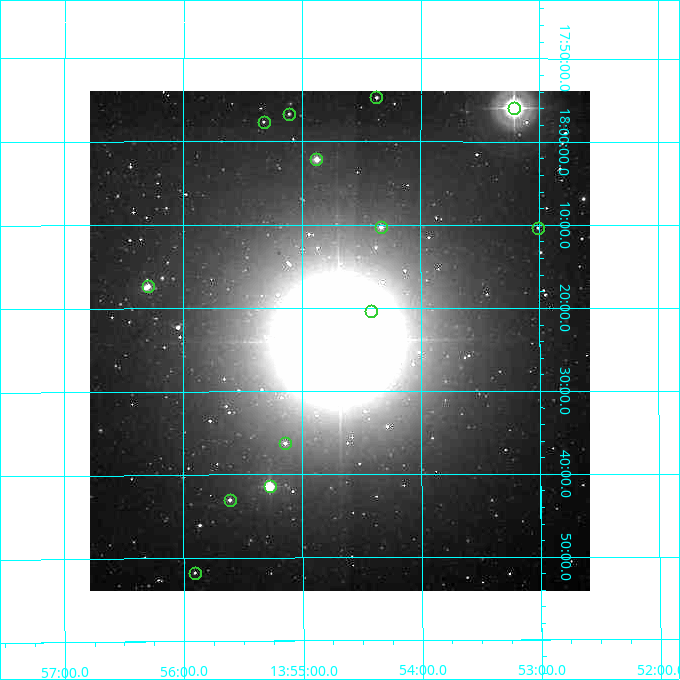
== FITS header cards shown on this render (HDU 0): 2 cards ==
NAXIS1  =                  500
NAXIS2  =                  500

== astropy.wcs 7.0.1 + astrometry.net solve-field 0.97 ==
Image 500 x 500 px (HDU 0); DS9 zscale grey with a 90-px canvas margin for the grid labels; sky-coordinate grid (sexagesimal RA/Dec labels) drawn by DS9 from the SOLVED WCS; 13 Tycho-2 reference stars matched to detected sources circled (green)
Header WCS: none
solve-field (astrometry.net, Tycho-2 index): SOLVED blind (the file carries no WCS)
Solved WCS: RA---TAN-SIP/DEC--TAN-SIP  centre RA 13:54:41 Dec +18:24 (208.67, +18.40 deg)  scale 7.18 arcsec/px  FOV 59.9' x 60.1'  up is -180 deg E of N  parity flipped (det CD > 0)
(file carries no celestial WCS; the grid is the blind solution)
Tycho-2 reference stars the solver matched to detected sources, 13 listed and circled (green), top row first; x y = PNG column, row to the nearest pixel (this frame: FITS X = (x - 90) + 1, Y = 500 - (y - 91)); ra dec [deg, ICRS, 3 dp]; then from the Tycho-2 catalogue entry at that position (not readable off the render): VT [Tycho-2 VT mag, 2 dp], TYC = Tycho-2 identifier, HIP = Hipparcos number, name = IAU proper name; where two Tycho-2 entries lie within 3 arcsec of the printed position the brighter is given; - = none
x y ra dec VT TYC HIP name
376 97 208.593 +17.913 10.99 1470-307-1 - -
514 108 208.304 +17.933 5.80 1470-940-1 67787 -
289 114 208.777 +17.945 11.45 1470-324-1 - -
264 122 208.831 +17.961 11.51 1470-340-1 - -
316 159 208.719 +18.036 9.10 1470-264-1 67947 -
381 227 208.584 +18.171 10.05 1470-64-1 - -
538 228 208.253 +18.172 11.48 1470-932-1 - -
148 286 209.074 +18.290 9.86 1470-466-1 68075 -
371 311 208.604 +18.339 11.95 1470-555-1 - -
285 443 208.786 +18.604 10.71 1470-686-1 - -
270 486 208.818 +18.690 8.06 1470-590-1 67979 -
230 500 208.903 +18.717 10.49 1470-571-1 - -
195 573 208.977 +18.863 11.91 1470-456-1 - -